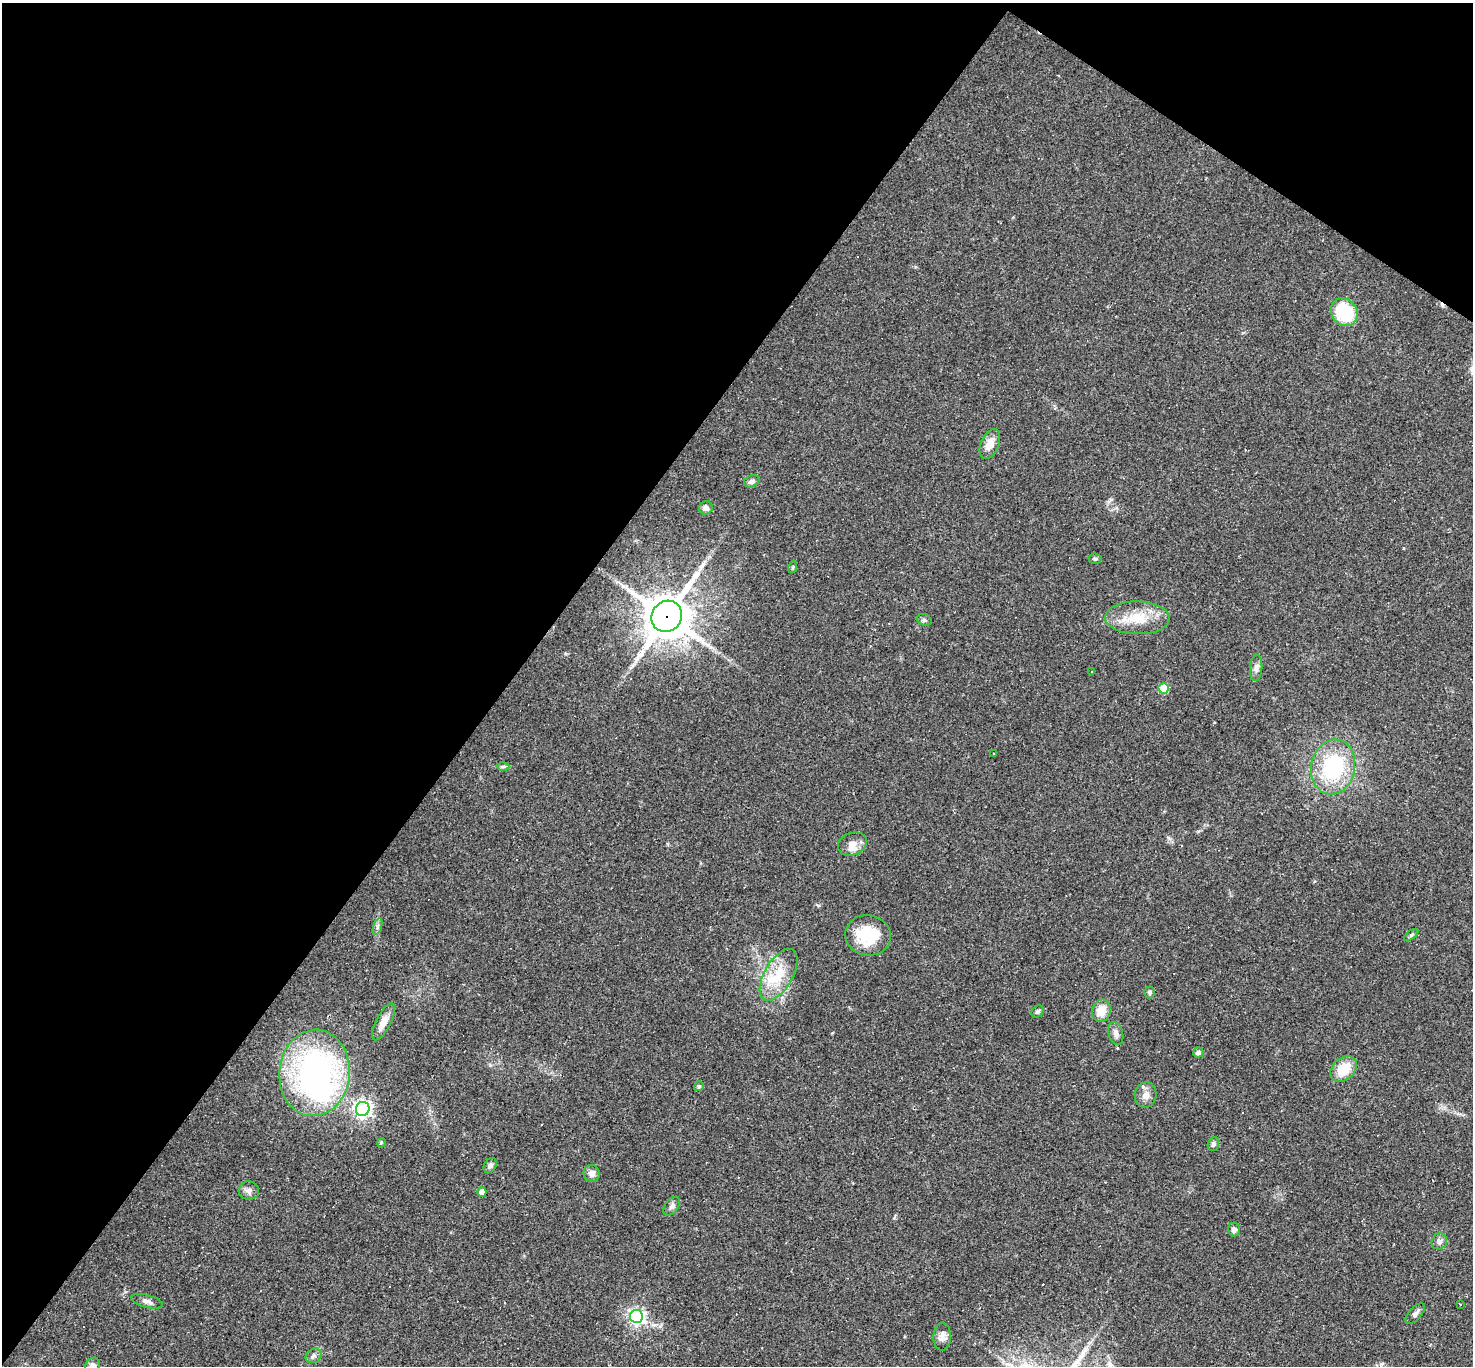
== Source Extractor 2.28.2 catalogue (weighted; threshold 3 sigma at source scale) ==
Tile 2 of 4 x 4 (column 2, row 1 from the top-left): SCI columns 1471-2941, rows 4378-5741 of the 5882 x 5889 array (HDU 1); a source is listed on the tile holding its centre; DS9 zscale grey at full resolution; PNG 1475 x 1368 px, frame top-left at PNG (2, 3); each listed source drawn as its Kron ellipse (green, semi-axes under 4 px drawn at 4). Shown black and unused: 38% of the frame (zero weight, under 2 of 3 exposures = <1% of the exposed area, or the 3 px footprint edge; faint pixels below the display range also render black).
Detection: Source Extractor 2.28.2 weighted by HDU 2 'WHT'; one run over the whole footprint, this tile lists its part. Background 0.0731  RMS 0.0056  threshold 0.0251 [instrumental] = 3 sigma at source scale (4.5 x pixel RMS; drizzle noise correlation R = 1.50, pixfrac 1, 0.05/0.05 arcsec/px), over >= 5 px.
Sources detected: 59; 2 inside a brighter object's white glare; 9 cosmic-ray / hot-pixel residue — neither listed nor drawn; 1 inside a brighter listed object's ellipse — not listed separately; the other 47 listed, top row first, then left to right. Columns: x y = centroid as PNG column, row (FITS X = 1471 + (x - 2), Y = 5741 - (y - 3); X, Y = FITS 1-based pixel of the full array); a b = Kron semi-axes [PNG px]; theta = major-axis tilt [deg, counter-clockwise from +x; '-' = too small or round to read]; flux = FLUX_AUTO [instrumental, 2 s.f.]
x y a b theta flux
1344 312 15 12 -51 27
990 444 16 9 66 6
752 481 8 6 24 1.8
706 508 7 6 - 2.2
1095 559 6 5 - 0.98
793 567 6 3 72 0.69
667 616 16 15 - 1700
1137 618 32 16 -1 16
924 620 7 5 -21 1
1256 668 13 6 87 2.4
1091 671 3 3 - 2.3
1163 688 5 5 - 19
993 753 3 2 - 0.97
503 766 6 4 1 0.95
1333 767 28 22 78 46
852 844 15 11 20 4.7
377 927 8 4 72 1.3
868 935 23 20 -11 24
1411 935 8 4 36 1
779 975 29 14 60 17
1150 992 6 5 - 1
1038 1011 7 5 42 1.3
1101 1011 11 9 73 8.4
384 1022 20 7 63 5.2
1116 1033 12 7 -74 2.5
1198 1052 5 5 - 2
1344 1069 15 11 41 13
314 1073 43 35 84 150
699 1086 5 4 - 1
1146 1095 13 10 78 4.3
363 1109 7 7 - 220
381 1143 5 3 - 0.65
1213 1144 7 5 73 1.3
490 1166 8 5 57 1.8
592 1173 8 8 - 3.2
249 1191 10 9 - 2.5
482 1192 5 4 - 6.8
672 1206 11 6 53 1.9
1234 1230 7 6 - 1.8
1439 1241 8 7 - 2
147 1301 16 6 -15 2.7
1460 1304 3 2 - 1.1
1415 1314 13 6 48 2
636 1316 6 6 - 170
942 1337 14 8 89 3.4
314 1356 8 7 - 1.6
92 1366 9 7 63 2.6
Overlapping masked pixels (flux is a lower limit): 1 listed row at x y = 667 616
Isophote crosses this tile's border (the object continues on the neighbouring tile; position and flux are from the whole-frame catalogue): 1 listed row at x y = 92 1366